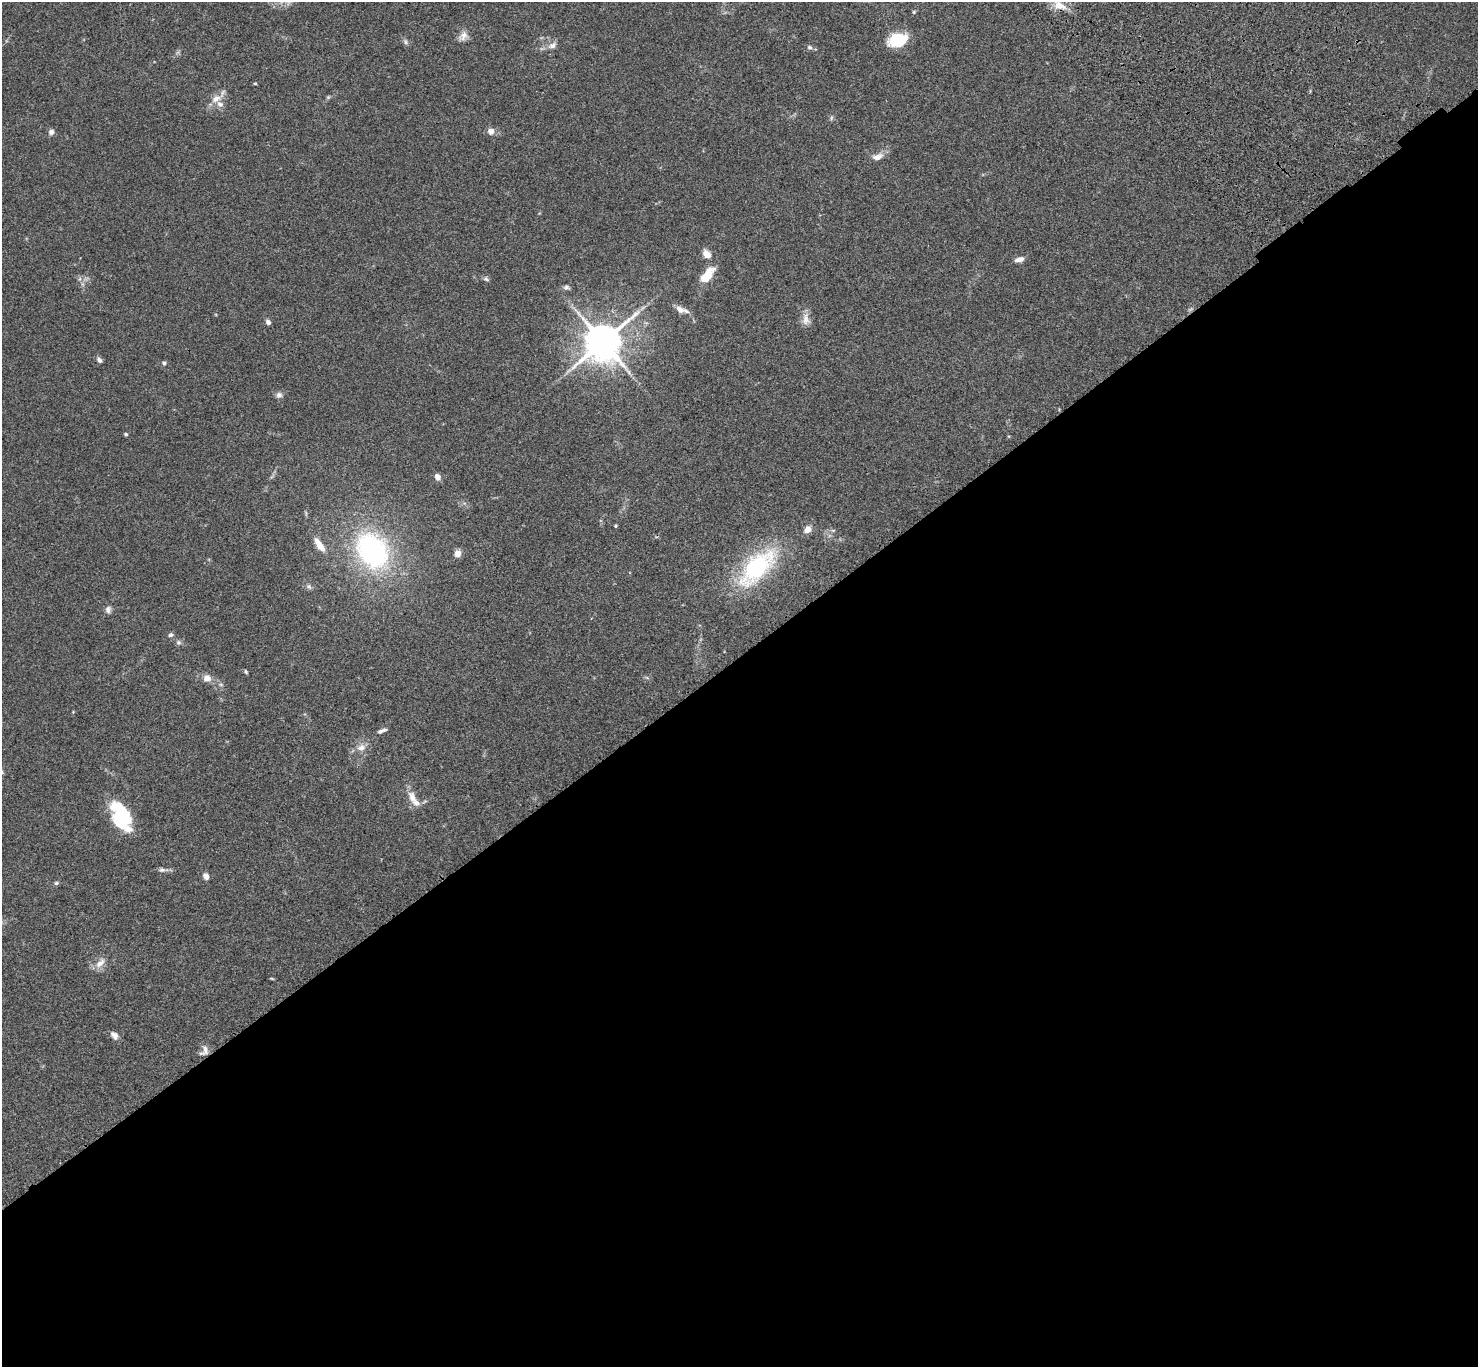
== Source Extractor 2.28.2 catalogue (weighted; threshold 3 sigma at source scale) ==
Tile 15 of 4 x 4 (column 3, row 4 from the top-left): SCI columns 3055-4530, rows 384-1748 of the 6106 x 6084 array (HDU 1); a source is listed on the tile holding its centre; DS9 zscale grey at full resolution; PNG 1480 x 1369 px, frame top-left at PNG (2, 2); no overlay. Shown black and unused: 52% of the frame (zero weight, under 3 of 4 exposures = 6% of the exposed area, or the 3 px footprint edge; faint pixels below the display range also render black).
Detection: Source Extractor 2.28.2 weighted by HDU 2 'WHT'; one run over the whole footprint, this tile lists its part. Background 0.0591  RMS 0.0053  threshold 0.0237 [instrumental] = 3 sigma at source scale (4.5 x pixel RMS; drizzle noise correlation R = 1.50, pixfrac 1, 0.05/0.05 arcsec/px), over >= 5 px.
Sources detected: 59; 1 too faint to see at this stretch — not listed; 3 inside a brighter listed object's ellipse — not listed separately; the other 55 listed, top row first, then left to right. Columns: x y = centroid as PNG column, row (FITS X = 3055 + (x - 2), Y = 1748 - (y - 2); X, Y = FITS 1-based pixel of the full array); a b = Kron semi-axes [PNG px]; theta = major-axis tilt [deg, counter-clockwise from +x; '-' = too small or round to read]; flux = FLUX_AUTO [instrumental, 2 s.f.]
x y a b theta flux
1059 4 22 12 -45 8.4
914 12 5 4 - 0.61
463 36 14 10 48 3.6
897 39 17 11 17 25
405 42 8 6 -58 1.3
552 45 13 8 22 3.2
809 47 7 6 - 1.2
255 83 4 3 - 0.52
328 97 5 5 - 0.65
216 99 15 10 25 5.2
832 118 8 4 81 0.83
491 131 8 7 - 3
51 132 7 6 - 2
877 157 15 8 17 4
707 254 12 8 -52 4
1019 259 12 6 12 2.6
707 275 22 10 51 10
80 279 7 4 89 1
486 279 9 6 -20 1.1
566 287 9 7 7 1.4
682 310 18 7 -17 3.6
806 319 18 10 -86 4.3
268 322 6 5 - 1.7
603 342 13 12 - 1100
99 360 8 5 -47 1.6
164 363 6 5 - 0.9
279 395 8 8 - 1.9
126 434 4 4 - 0.8
437 477 7 5 -61 3.3
616 526 4 3 - 0.53
808 529 9 8 - 3.7
319 545 20 7 -56 6.2
372 551 34 26 -57 100
457 553 5 4 - 10
757 567 50 23 46 64
309 586 8 6 -49 1.4
108 609 9 7 78 1.9
171 635 7 5 19 1.2
179 642 7 7 - 1.3
246 672 6 4 -61 0.72
207 678 10 10 - 3.5
647 678 6 4 -20 0.75
221 684 6 4 -1 0.77
73 712 4 4 - 0.4
382 731 12 5 21 1.7
361 748 12 9 15 4
412 797 18 10 -71 5.3
121 818 27 19 -62 30
162 870 13 6 -3 1.9
206 876 7 5 -62 3.1
56 883 6 5 - 0.95
100 963 17 9 49 4.3
272 978 6 3 -19 0.46
114 1035 11 8 -50 2.5
204 1050 15 9 61 3.4
Overlapping masked pixels (flux is a lower limit): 1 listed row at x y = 757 567
Isophote crosses this tile's border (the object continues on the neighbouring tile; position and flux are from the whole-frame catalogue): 1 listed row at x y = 1059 4